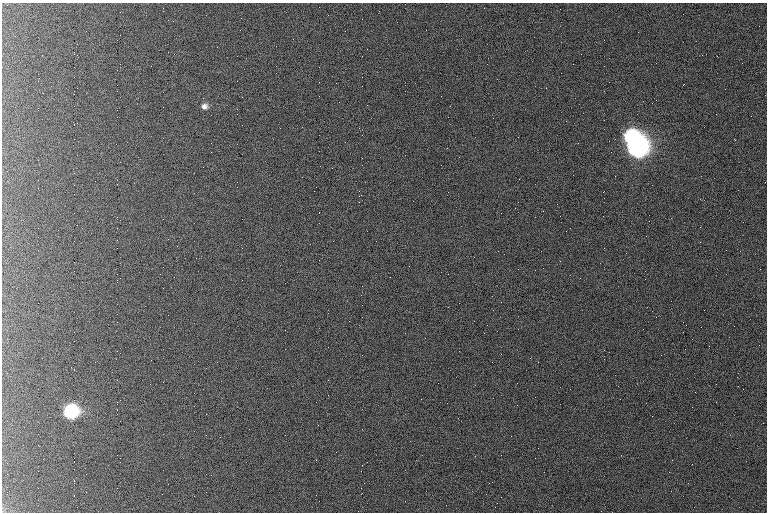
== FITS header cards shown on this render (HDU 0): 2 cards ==
NAXIS1  =                  765 /fastest changing axis
NAXIS2  =                  510 /next to fastest changing axis

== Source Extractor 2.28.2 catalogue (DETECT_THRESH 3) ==
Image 765 x 510 px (HDU 0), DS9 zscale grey, 1 PNG px = 1 image px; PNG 769 x 514 px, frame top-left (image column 1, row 510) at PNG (2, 3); no overlay
Background 923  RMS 5.6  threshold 16.9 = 3 sigma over >= 5 px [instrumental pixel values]
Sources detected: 4; all 4 listed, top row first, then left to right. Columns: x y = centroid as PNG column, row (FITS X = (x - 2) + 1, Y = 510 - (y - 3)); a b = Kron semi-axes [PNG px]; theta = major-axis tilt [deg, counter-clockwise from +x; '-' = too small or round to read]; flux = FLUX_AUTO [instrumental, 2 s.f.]
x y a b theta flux
204 106 8 8 - 1900
631 136 9 8 - 65000
637 146 9 9 - 390000
71 411 8 8 - 75000